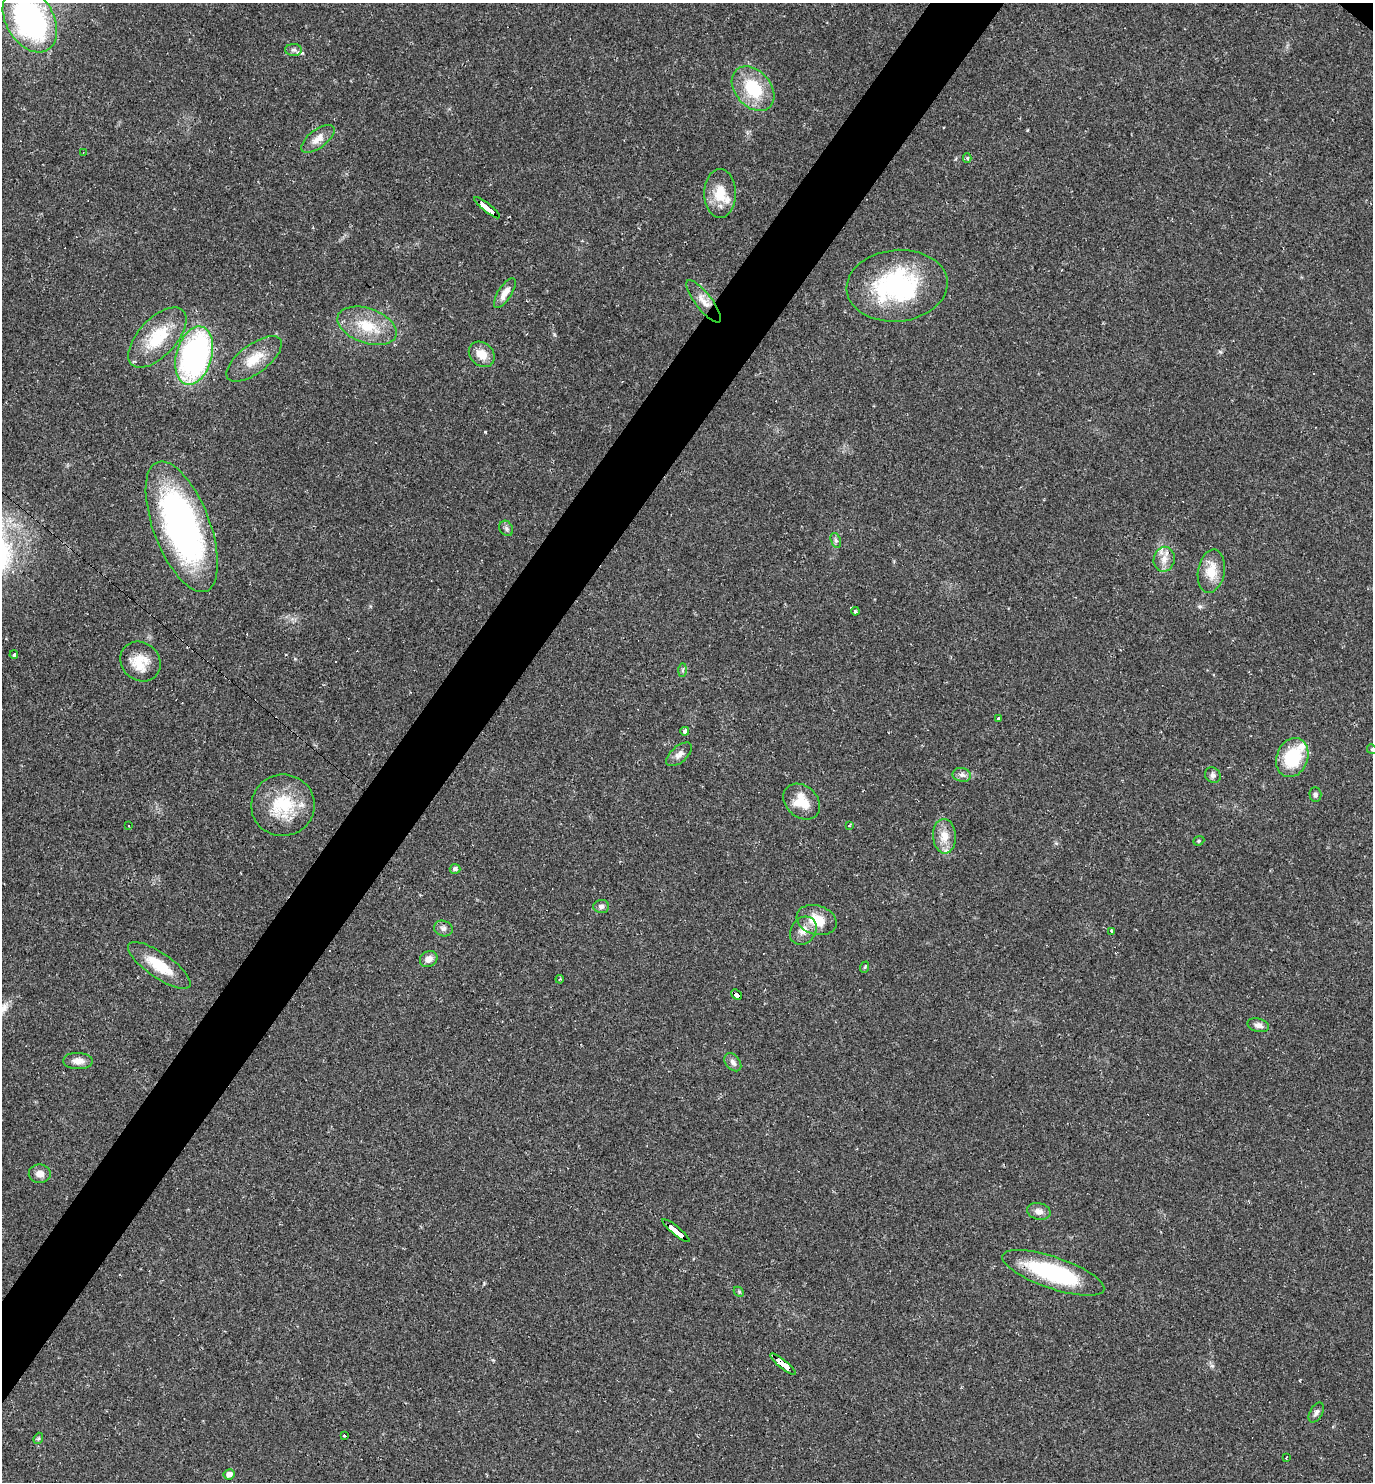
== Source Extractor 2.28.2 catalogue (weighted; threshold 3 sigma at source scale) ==
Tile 7 of 4 x 4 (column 3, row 2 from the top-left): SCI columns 3034-4404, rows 2961-4440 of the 5925 x 5920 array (HDU 1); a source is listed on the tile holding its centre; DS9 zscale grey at full resolution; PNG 1375 x 1484 px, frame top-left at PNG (2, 3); each listed source drawn as its Kron ellipse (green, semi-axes under 4 px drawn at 4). Shown black and unused: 5% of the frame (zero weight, under 2 of 3 exposures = <1% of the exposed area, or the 3 px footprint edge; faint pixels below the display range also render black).
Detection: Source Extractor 2.28.2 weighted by HDU 2 'WHT'; one run over the whole footprint, this tile lists its part. Background 0.0292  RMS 0.0039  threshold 0.0176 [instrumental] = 3 sigma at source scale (4.5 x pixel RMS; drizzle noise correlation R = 1.50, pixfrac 1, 0.05/0.05 arcsec/px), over >= 5 px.
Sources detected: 74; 9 cosmic-ray / hot-pixel residue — neither listed nor drawn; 1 inside a brighter listed object's ellipse — not listed separately; the other 64 listed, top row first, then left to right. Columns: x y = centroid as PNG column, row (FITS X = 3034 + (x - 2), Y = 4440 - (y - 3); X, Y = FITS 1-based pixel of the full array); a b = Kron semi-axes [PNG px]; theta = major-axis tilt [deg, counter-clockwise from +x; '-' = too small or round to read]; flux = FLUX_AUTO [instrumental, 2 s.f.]
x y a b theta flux
30 20 35 23 -60 90
294 50 8 6 -3 1.2
753 89 25 18 -49 19
318 139 19 9 37 3.9
83 153 3 2 - 0.22
967 158 5 4 - 0.64
720 193 24 16 90 9.6
487 208 16 3 -39 82
897 286 50 36 6 54
505 293 17 6 58 3.6
704 301 26 8 -52 4.3
367 326 31 17 -20 13
157 338 37 18 47 18
482 354 14 11 -43 5.4
194 356 30 17 74 95
254 359 33 14 36 9.1
182 527 69 28 -69 130
506 528 8 6 -60 1.1
836 540 8 5 -70 0.85
1164 559 12 10 78 3.7
1211 571 22 13 80 7.7
855 611 4 3 - 2.3
14 655 4 3 - 9.7
140 662 21 19 -44 8.8
682 670 7 4 89 0.64
998 719 3 3 - 0.85
685 731 4 3 - 1.9
1372 749 5 4 - 0.57
679 754 15 8 41 2.3
1292 758 20 15 69 20
962 775 9 7 -10 1.5
1213 775 8 7 - 1.3
1315 794 7 6 - 0.96
802 802 20 15 -42 9.1
283 805 32 31 - 20
849 825 3 2 - 0.51
129 826 2 2 - 0.3
944 836 17 11 -86 5.5
1199 841 6 4 21 0.57
455 869 5 5 - 1.2
601 906 8 6 4 1.3
817 920 20 14 -17 8.4
443 928 9 7 -20 1.5
803 931 15 12 54 3.8
1111 931 3 3 - 0.41
429 959 9 7 33 2.6
159 965 37 12 -35 11
865 967 6 3 71 0.42
560 979 4 3 - 0.38
736 995 6 3 -42 23
1258 1025 11 6 -15 1.9
78 1061 15 8 -2 3.3
733 1062 10 7 -51 1.7
40 1174 11 9 2 2.9
1039 1211 12 8 -14 2.3
676 1231 17 3 -39 130
1053 1273 53 16 -19 39
739 1292 6 4 -46 0.5
783 1364 16 4 -39 150
1316 1412 11 6 60 1.4
345 1435 3 3 - 1.5
38 1438 6 4 69 0.55
1287 1457 3 3 - 0.95
229 1474 5 5 - 2.4
Overlapping masked pixels (flux is a lower limit): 5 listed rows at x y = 487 208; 14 655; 736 995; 676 1231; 783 1364
Isophote crosses this tile's border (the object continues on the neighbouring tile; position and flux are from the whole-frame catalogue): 2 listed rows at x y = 30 20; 1372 749